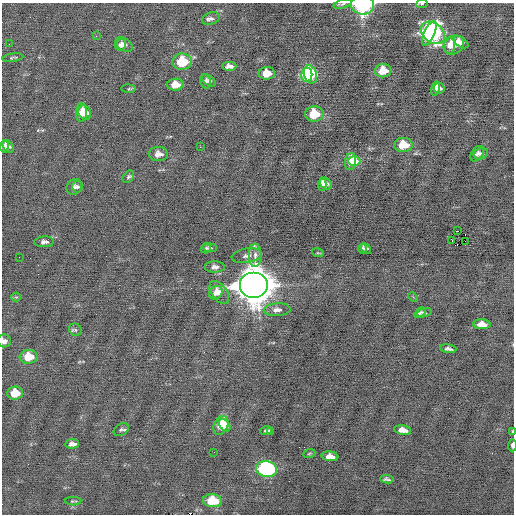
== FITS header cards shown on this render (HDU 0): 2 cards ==
NAXIS1  =                  512 / Axis length
NAXIS2  =                  512 / Axis length

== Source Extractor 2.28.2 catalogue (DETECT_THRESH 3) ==
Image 512 x 512 px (HDU 0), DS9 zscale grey, 1 PNG px = 1 image px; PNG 516 x 516 px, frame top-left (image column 1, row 512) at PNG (2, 3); each listed source drawn as its Kron ellipse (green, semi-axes under 4 px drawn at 4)
Background -0.0726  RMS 0.65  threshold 1.94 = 3 sigma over >= 5 px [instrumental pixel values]
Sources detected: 86; all 86 listed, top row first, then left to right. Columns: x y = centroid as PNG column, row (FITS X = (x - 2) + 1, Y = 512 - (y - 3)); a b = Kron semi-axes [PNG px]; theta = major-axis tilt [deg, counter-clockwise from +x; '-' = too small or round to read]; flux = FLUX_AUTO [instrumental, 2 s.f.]
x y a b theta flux
343 4 9 4 17 85
422 4 5 3 - 40
362 5 11 9 -9 4400
211 19 9 6 20 140
429 33 13 5 65 6600
433 33 13 9 -38 6600
96 36 3 2 - 51
461 42 8 4 -34 260
9 44 2 2 - 30
121 45 6 5 - 130
124 45 9 6 -32 180
450 45 8 5 86 320
454 45 11 9 37 610
13 58 10 3 8 73
182 62 10 8 3 1500
229 66 7 4 -2 180
383 71 8 6 6 750
267 73 8 6 3 550
311 74 9 6 -74 2600
307 75 7 5 80 2100
205 81 7 5 -74 100
209 81 8 4 -37 130
175 85 8 6 1 500
439 88 5 5 - 200
129 89 7 3 -4 52
435 89 7 4 77 270
81 113 9 5 86 500
85 113 8 6 -61 450
314 114 9 7 2 1200
403 145 9 7 2 900
8 146 7 4 -50 160
4 147 6 4 81 190
200 147 2 2 - 23
158 154 9 7 -1 250
477 154 9 5 52 130
481 154 7 5 14 120
350 161 8 5 81 960
354 161 6 5 - 660
128 177 7 5 53 86
322 184 7 3 86 220
326 184 7 5 -45 230
74 187 8 7 - 140
78 187 6 5 - 83
457 231 4 2 - 220
452 240 3 2 - 130
465 241 2 2 - 24
44 242 10 5 3 140
206 248 5 5 - 89
210 248 7 4 -6 74
366 248 6 3 -47 75
362 249 5 3 - 81
318 253 6 3 -18 42
255 255 11 6 88 230
247 256 15 7 9 210
19 257 2 2 - 67
215 267 10 5 0 170
254 285 14 13 - 110000
219 292 13 7 -54 420
216 293 7 6 - 250
16 297 4 4 - 44
413 297 5 4 - 59
277 310 13 6 3 250
420 313 6 4 35 64
424 313 8 4 15 74
482 324 9 5 -3 380
75 330 6 6 - 80
4 341 7 6 - 160
448 349 8 4 -7 120
29 357 9 7 3 870
15 393 8 6 3 750
221 425 10 7 67 1000
225 425 7 4 -50 680
121 430 8 5 34 110
266 430 6 4 17 87
403 430 8 4 -8 300
270 431 4 2 - 55
513 431 4 2 - 34
72 444 7 4 5 170
512 445 6 3 88 120
214 452 2 2 - 18
309 454 6 3 20 54
330 456 8 4 -7 280
267 469 10 8 -5 6800
387 479 7 3 -6 90
73 501 8 2 0 54
212 501 9 6 -6 1200
At the frame edge (FLAGS 8, measured only in part): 6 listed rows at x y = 343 4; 422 4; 362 5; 4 341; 513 431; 512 445